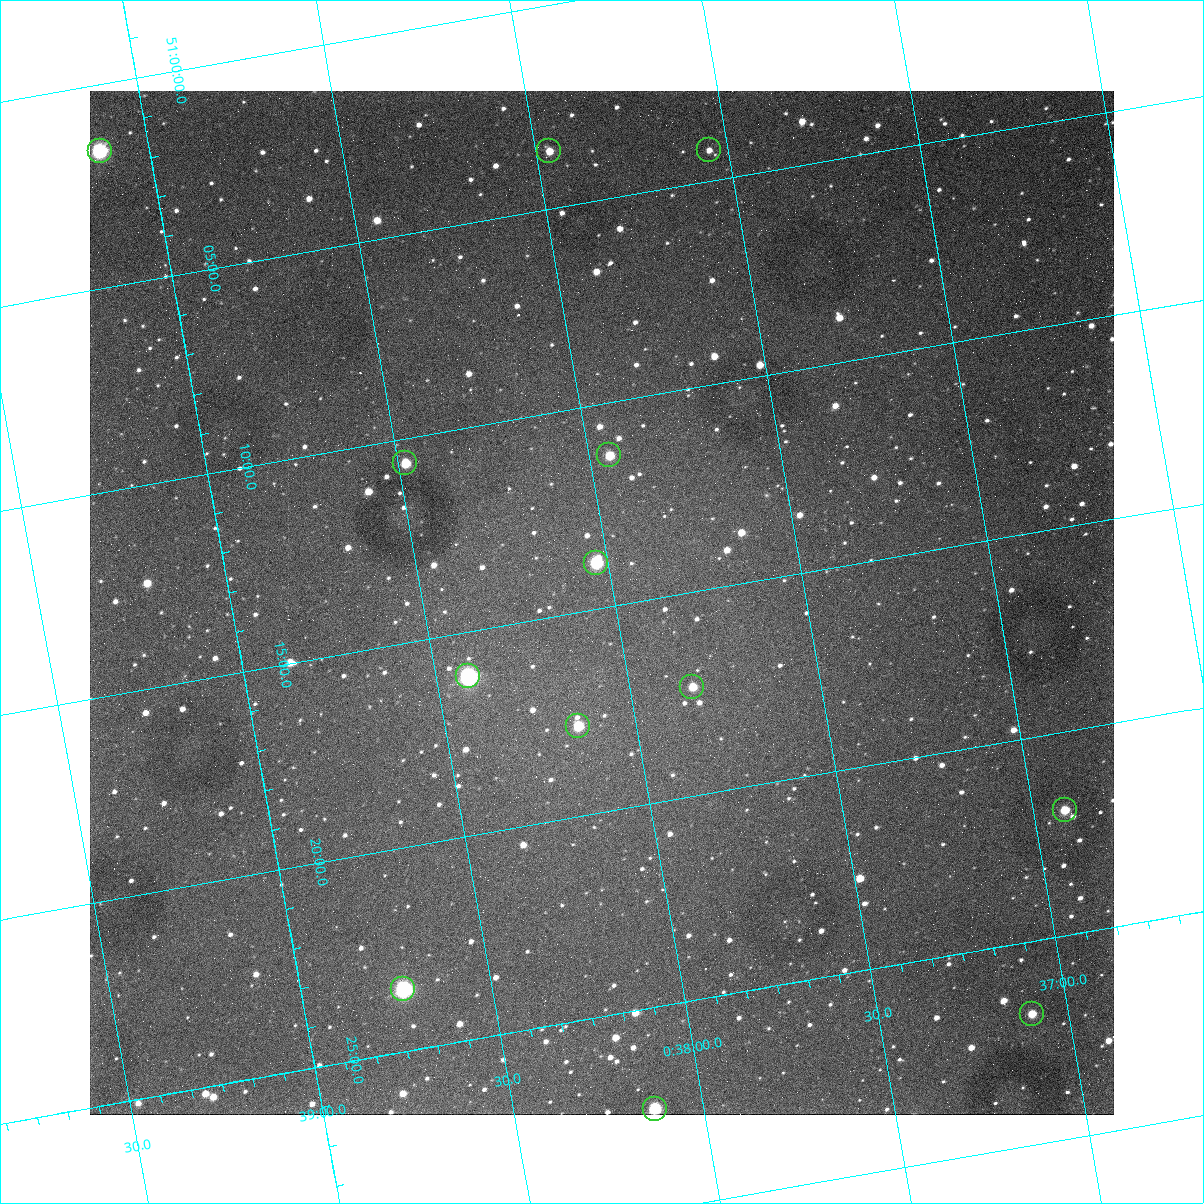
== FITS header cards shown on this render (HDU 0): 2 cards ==
NAXIS1  =                 1024
NAXIS2  =                 1024

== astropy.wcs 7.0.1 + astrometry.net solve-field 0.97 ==
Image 1024 x 1024 px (HDU 0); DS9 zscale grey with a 90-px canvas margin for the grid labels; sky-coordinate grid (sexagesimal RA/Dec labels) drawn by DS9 from the SOLVED WCS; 13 Tycho-2 reference stars matched to detected sources circled (green)
Header WCS: none
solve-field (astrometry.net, Tycho-2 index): SOLVED blind (the file carries no WCS)
Solved WCS: RA---TAN-SIP/DEC--TAN-SIP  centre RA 00:38:02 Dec +51:15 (9.51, +51.25 deg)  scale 1.49 arcsec/px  FOV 25.5' x 25.5'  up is -170 deg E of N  parity flipped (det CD > 0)
(file carries no celestial WCS; the grid is the blind solution)
Tycho-2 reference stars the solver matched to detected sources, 13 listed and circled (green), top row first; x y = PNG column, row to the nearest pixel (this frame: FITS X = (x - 90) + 1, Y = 1024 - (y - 91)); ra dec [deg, ICRS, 3 dp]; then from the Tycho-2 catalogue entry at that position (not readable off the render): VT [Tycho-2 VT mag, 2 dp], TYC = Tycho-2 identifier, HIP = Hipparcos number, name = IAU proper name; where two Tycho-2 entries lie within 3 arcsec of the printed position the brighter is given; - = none
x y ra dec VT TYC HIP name
709 150 9.387 +51.071 12.13 3261-1406-1 - -
100 151 9.782 +51.027 8.42 3261-1502-1 3080 -
549 151 9.491 +51.060 11.35 3261-890-1 - -
609 455 9.486 +51.188 10.87 3261-2086-1 - -
405 463 9.620 +51.177 10.71 3261-2090-1 - -
596 563 9.507 +51.231 9.24 3261-2068-1 - -
468 676 9.604 +51.268 7.70 3261-1879-1 3018 -
692 687 9.459 +51.289 11.04 3261-1703-1 - -
578 726 9.538 +51.296 10.24 3261-1493-1 - -
1065 810 9.229 +51.365 11.03 3261-2198-1 - -
403 989 9.683 +51.391 7.88 3261-1837-1 - -
1032 1014 9.274 +51.446 10.91 3261-1253-1 - -
655 1109 9.532 +51.458 9.03 3261-1423-1 - -